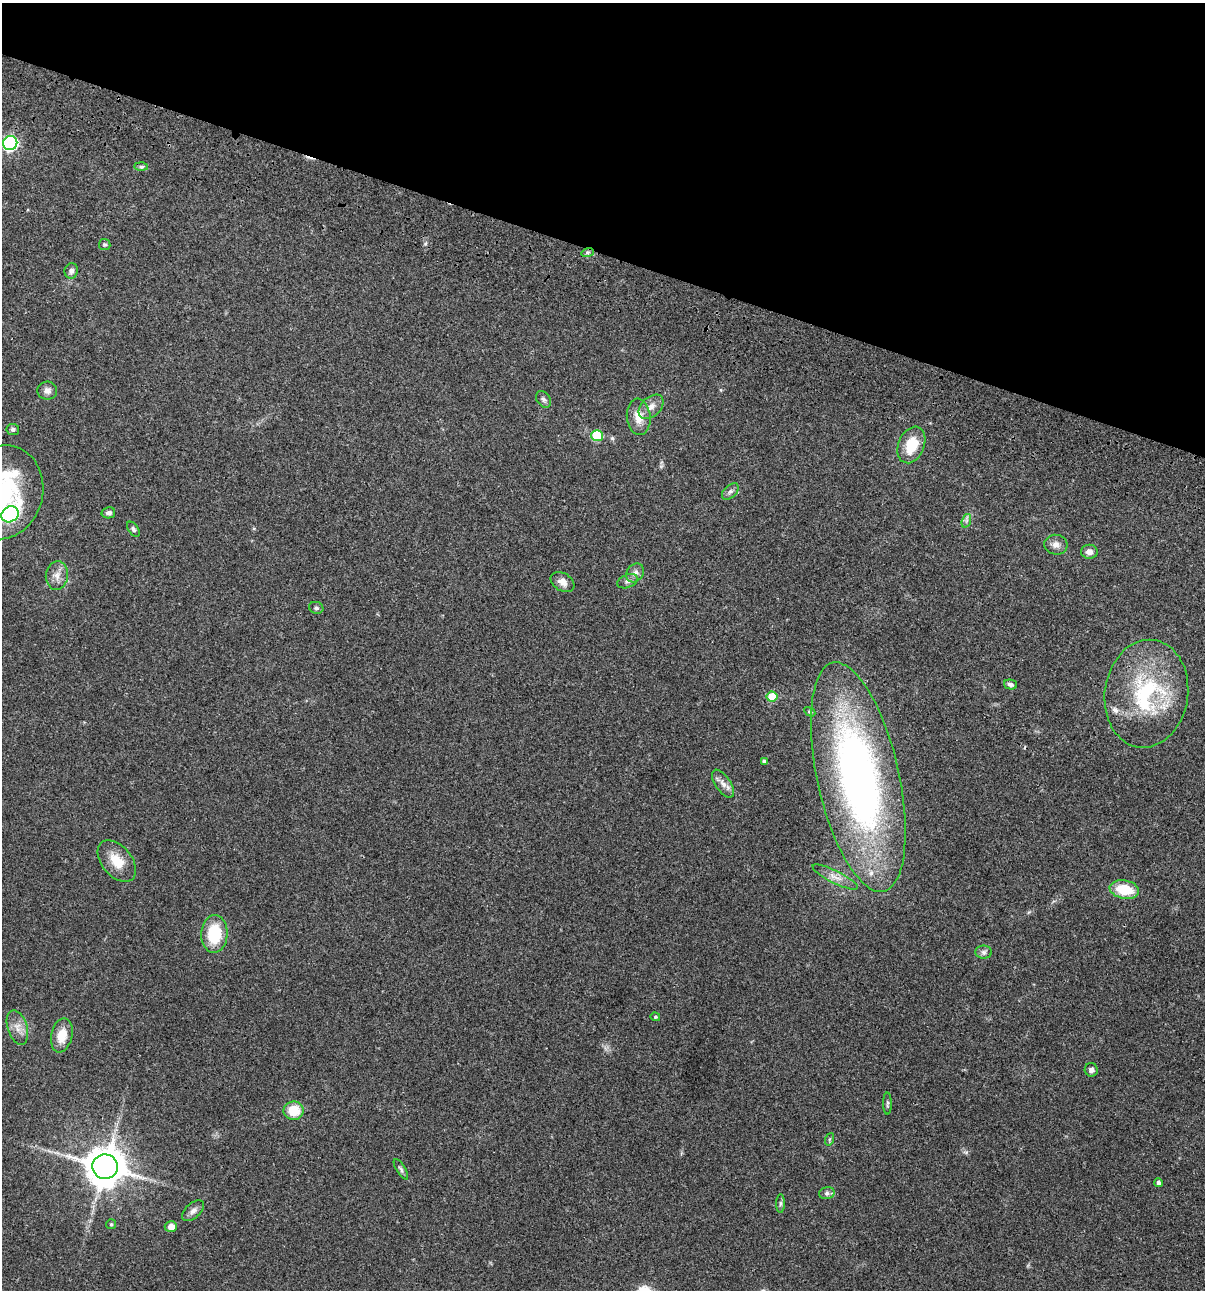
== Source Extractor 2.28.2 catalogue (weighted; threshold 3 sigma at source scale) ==
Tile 2 of 4 x 4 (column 2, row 1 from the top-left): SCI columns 1438-2640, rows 3986-5273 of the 5405 x 5390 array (HDU 1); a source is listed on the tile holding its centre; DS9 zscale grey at full resolution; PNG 1207 x 1292 px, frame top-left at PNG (2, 3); each listed source drawn as its Kron ellipse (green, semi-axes under 4 px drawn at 4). Shown black and unused: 20% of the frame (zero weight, under 3 of 4 exposures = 9% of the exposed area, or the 3 px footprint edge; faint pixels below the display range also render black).
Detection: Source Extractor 2.28.2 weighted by HDU 2 'WHT'; one run over the whole footprint, this tile lists its part. Background 0.0465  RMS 0.0063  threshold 0.0282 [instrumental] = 3 sigma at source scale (4.5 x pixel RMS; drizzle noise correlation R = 1.50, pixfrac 1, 0.05/0.05 arcsec/px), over >= 5 px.
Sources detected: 55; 1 cosmic-ray / hot-pixel residue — neither listed nor drawn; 2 inside a brighter listed object's ellipse — not listed separately; the other 52 listed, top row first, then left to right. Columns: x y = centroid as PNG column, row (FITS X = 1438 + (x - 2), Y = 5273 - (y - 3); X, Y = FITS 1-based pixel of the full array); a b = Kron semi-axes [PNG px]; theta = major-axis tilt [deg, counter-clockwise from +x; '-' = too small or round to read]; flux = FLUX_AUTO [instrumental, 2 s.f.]
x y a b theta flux
10 143 7 7 - 120
141 167 7 4 -1 1.2
105 244 6 5 - 0.99
588 252 6 4 18 1
71 271 8 6 77 2.1
47 391 10 9 - 3
543 399 9 6 -56 1.8
651 407 14 9 43 4.8
639 417 18 12 -84 8.3
13 429 6 5 - 1.3
597 436 6 5 - 28
911 445 19 13 68 17
730 491 10 6 44 1.8
3 492 47 40 75 91
108 513 7 5 11 1.8
10 514 9 7 34 110
966 521 7 4 71 1.5
133 529 8 5 -54 1.4
1056 545 11 10 - 3.7
1089 552 8 7 - 3.1
635 573 10 8 52 3.1
57 575 14 11 83 5.2
628 581 10 6 21 2.2
563 582 13 8 -33 4.1
316 608 7 6 - 1.3
1011 684 7 4 -14 1.9
1146 694 54 41 82 68
772 697 5 5 - 17
810 712 6 4 -29 0.84
764 761 4 4 - 1.6
858 777 117 41 -77 320
723 784 16 7 -57 4.1
117 861 24 15 -50 12
835 877 25 6 -26 5.4
1124 890 15 9 -10 17
214 934 19 13 87 26
984 952 8 6 0 1.7
655 1017 5 4 - 0.67
17 1027 18 9 -73 5.8
62 1035 17 10 77 11
1091 1070 7 6 - 2.5
887 1103 11 3 -89 1.1
294 1111 10 9 - 14
830 1139 6 4 70 0.94
105 1167 13 12 - 1500
401 1169 12 4 -58 1.4
1158 1183 4 4 - 2.3
827 1193 8 6 14 1.6
780 1204 9 4 89 1.3
193 1211 13 7 42 2.9
111 1224 5 5 - 0.87
171 1226 6 5 - 4.3
Isophote crosses this tile's border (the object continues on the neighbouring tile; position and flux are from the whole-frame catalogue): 2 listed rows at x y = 3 492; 10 514